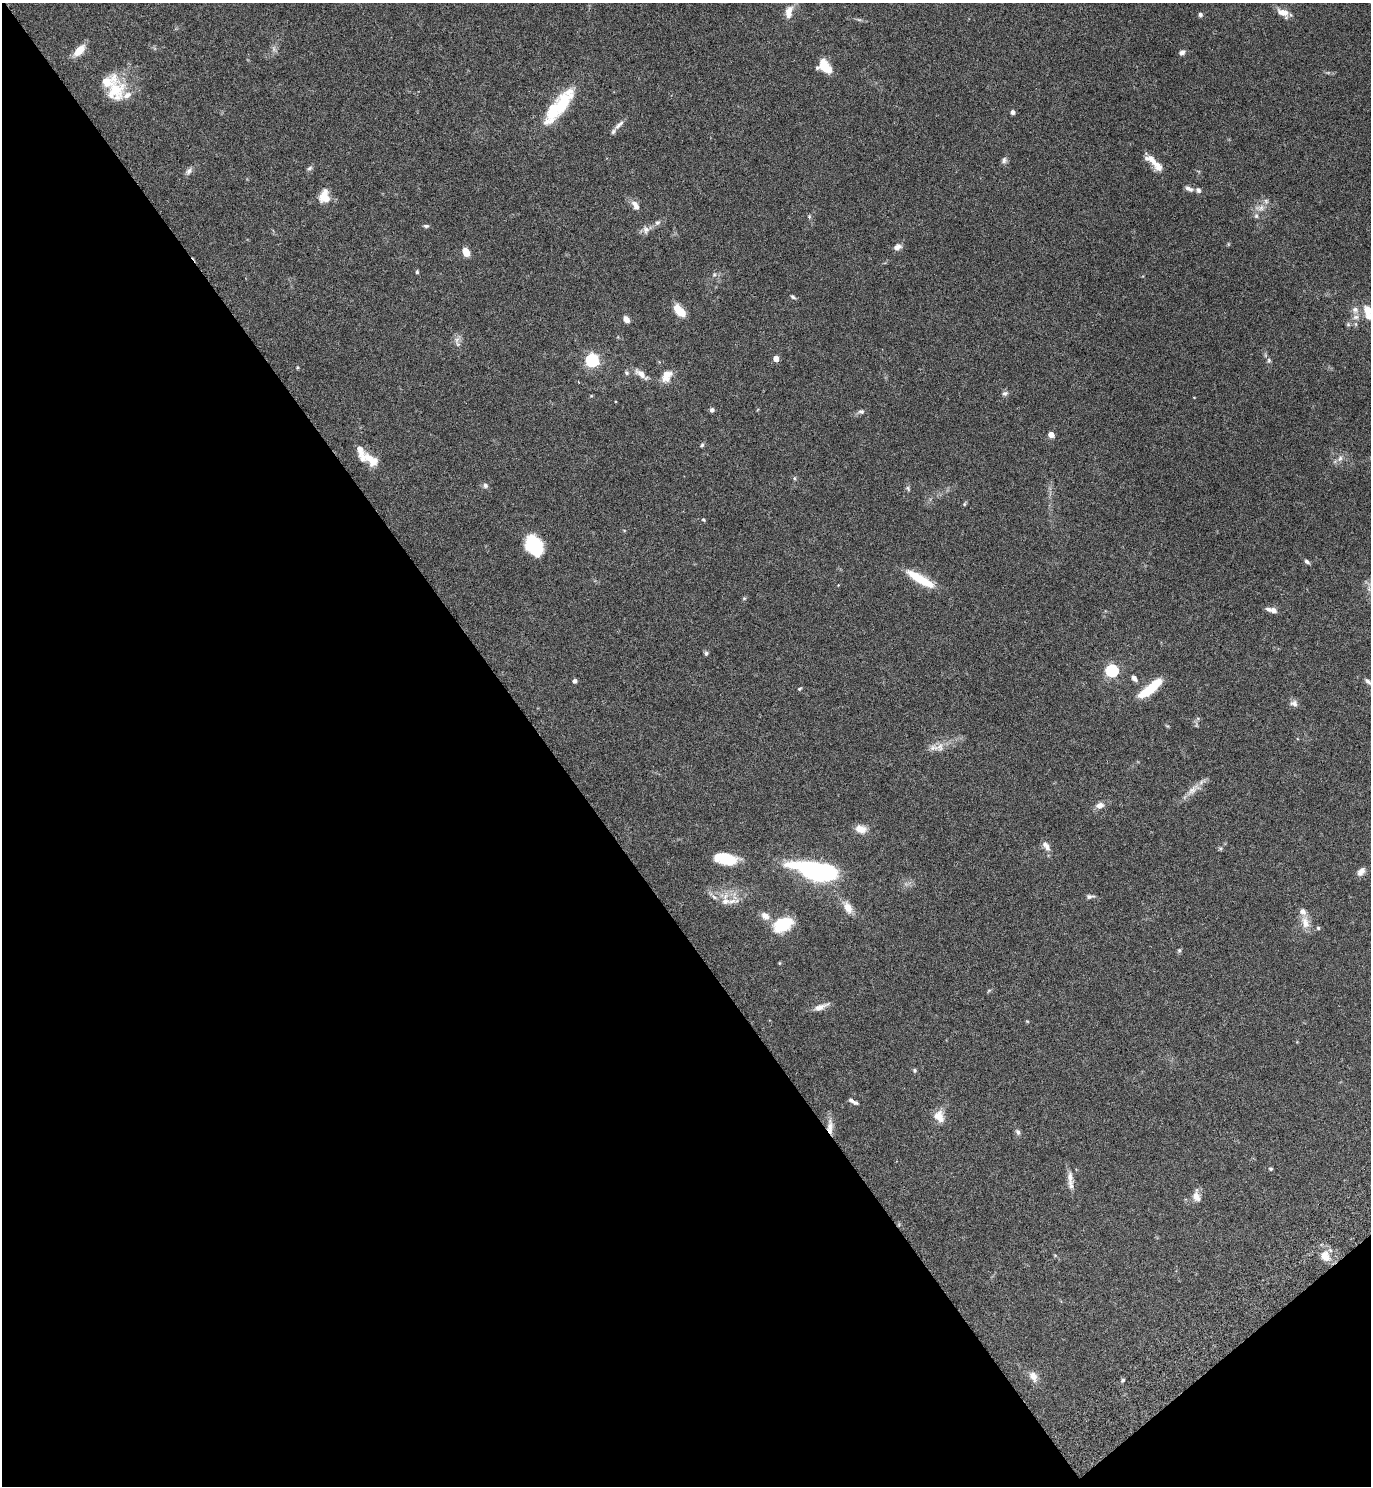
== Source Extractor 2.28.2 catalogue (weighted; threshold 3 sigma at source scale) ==
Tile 14 of 4 x 4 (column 2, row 4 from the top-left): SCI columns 1568-2936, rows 51-1534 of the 6011 x 6034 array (HDU 1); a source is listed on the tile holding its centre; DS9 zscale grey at full resolution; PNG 1373 x 1488 px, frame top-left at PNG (2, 3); no overlay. Shown black and unused: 42% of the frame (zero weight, under 4 of 7 exposures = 3% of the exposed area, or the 3 px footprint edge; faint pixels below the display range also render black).
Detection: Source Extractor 2.28.2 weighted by HDU 2 'WHT'; one run over the whole footprint, this tile lists its part. Background 0.0574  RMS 0.0042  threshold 0.0173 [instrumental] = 3 sigma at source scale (4.09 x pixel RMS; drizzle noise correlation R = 1.36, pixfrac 0.8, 0.05/0.05 arcsec/px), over >= 5 px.
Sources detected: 109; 1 too faint to see at this stretch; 2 inside a brighter object's white glare — not listed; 11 inside a brighter listed object's ellipse — not listed separately; the other 95 listed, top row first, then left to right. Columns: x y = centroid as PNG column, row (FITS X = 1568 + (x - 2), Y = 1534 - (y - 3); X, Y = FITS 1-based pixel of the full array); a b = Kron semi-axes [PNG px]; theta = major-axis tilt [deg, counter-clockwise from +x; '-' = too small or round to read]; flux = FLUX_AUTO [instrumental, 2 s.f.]
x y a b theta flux
789 12 18 9 77 3.7
1283 12 14 8 -27 4
1200 15 5 5 - 0.89
79 50 14 7 45 5.7
1182 53 7 5 25 1.3
825 67 16 11 -44 7.3
115 91 37 21 89 13
562 104 46 17 57 17
1013 112 4 4 - 1.5
619 125 18 6 44 2
1004 160 9 7 59 1.1
1152 160 22 9 -35 4.2
309 168 8 5 28 0.81
189 171 10 7 58 1.4
1189 189 11 5 -28 1.3
324 196 15 11 84 5.5
635 205 13 7 -61 2.6
1260 208 15 8 6 2.8
1256 216 7 6 - 0.93
809 217 6 5 - 0.52
657 223 9 5 38 1.1
426 226 7 4 -9 0.69
646 230 11 9 -80 1.9
897 247 10 6 23 1.8
466 252 7 5 -66 6
417 272 5 4 - 0.52
714 274 6 5 - 0.65
793 297 7 4 -31 0.67
1355 310 9 9 - 2.1
680 311 15 7 -46 7.5
1368 312 21 10 -73 5.9
626 319 6 5 - 2.7
1356 324 6 4 -71 0.6
457 340 8 6 60 1.3
776 359 4 4 - 4
592 360 6 6 - 66
1269 360 7 5 -89 0.82
626 373 6 5 - 0.76
641 374 17 7 -39 3.1
667 376 15 10 59 4.7
1005 393 7 6 - 1.1
712 410 5 5 - 1
861 411 7 6 - 1
1051 435 4 4 - 4.6
702 445 6 5 - 0.67
1340 458 9 6 72 1.4
371 460 20 10 -41 5.9
794 478 5 3 - 0.48
485 485 7 6 - 1.1
908 488 8 5 -64 0.73
964 504 6 4 88 0.45
703 520 4 3 - 0.45
537 545 23 16 -16 16
1307 562 6 5 - 1
920 579 31 7 -30 14
744 598 5 5 - 0.49
1274 610 7 6 - 1.8
706 653 5 5 - 0.72
1112 670 6 5 - 57
1134 678 8 5 -54 1.4
575 681 5 4 - 1.3
1368 681 10 5 -44 1.1
799 689 6 3 31 0.41
1150 689 29 8 39 14
1294 703 11 8 -24 1.7
933 748 16 8 -2 2.8
1192 790 17 9 47 3.4
1100 805 10 7 13 2.5
861 829 12 8 -17 4.5
1046 846 15 7 -56 2.2
725 859 25 12 -11 11
816 871 46 16 -13 64
1361 871 11 7 51 2.1
1089 896 10 5 6 1.1
725 901 13 10 2 3.5
848 908 16 10 -64 3.8
765 916 12 9 -41 2.7
1305 922 19 10 -74 4
783 924 17 11 25 19
1318 928 5 5 - 0.55
1179 950 6 5 - 0.59
989 990 6 4 20 0.45
820 1007 20 7 23 2.8
1027 1021 6 3 -19 0.35
914 1070 6 4 -74 0.54
854 1102 11 4 -27 1.2
939 1116 15 12 -63 4.4
830 1127 18 8 86 3.8
1018 1132 9 6 -59 1
1270 1169 6 4 -2 0.48
1070 1177 17 8 -88 2.7
1196 1196 16 9 -79 2.9
1325 1256 14 11 -56 4.7
1033 1376 12 8 -57 3.2
1123 1380 5 4 - 0.68
Overlapping masked pixels (flux is a lower limit): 1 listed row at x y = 830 1127
Isophote crosses this tile's border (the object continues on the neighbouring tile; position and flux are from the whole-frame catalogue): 1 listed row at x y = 1368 312